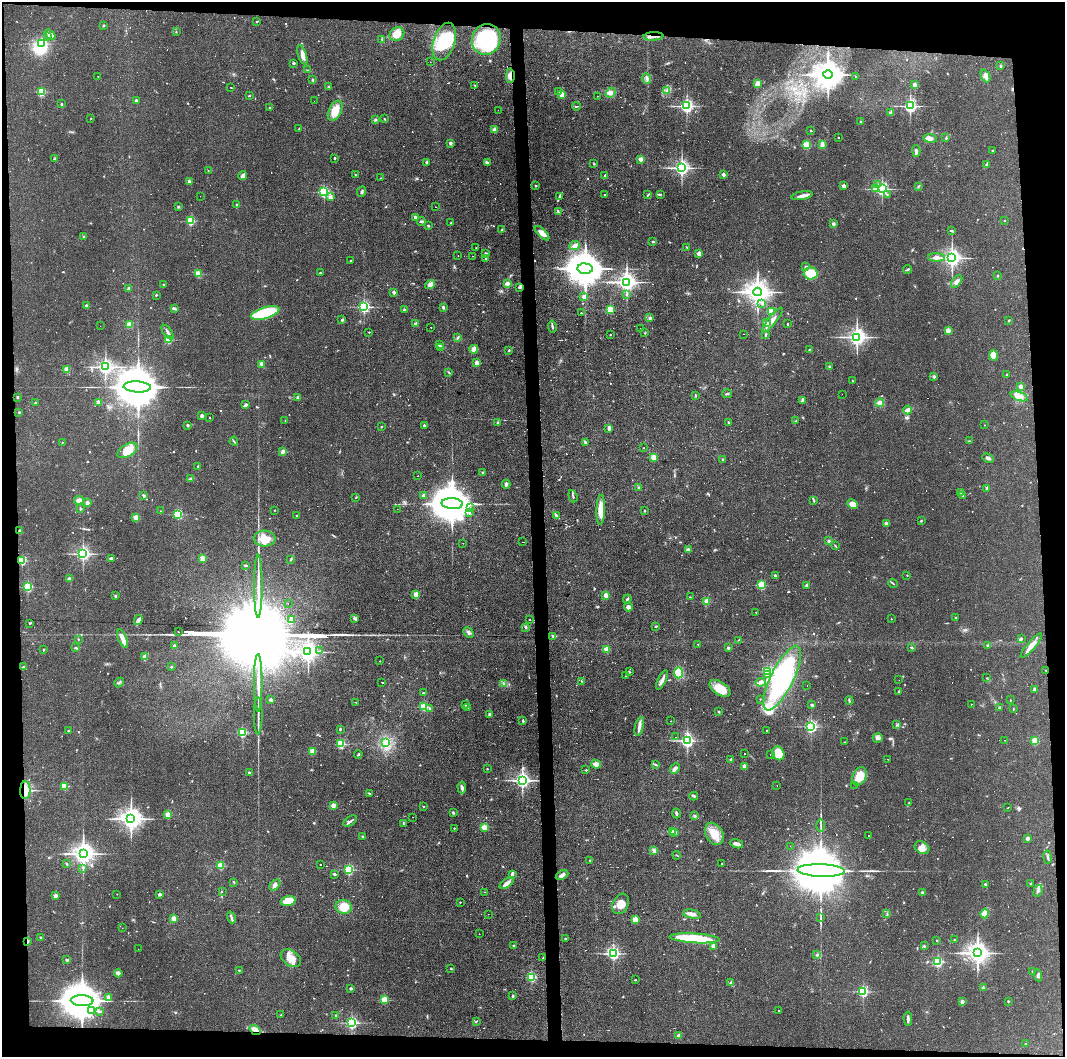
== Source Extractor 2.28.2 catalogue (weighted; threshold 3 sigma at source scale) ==
Image: 4251 x 4218 px (HDU 1 of 3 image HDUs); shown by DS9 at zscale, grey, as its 4 x 4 block average (DS9 zoom 1 of the averaged frame): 1 PNG px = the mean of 4 x 4 image px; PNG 1067 x 1059 px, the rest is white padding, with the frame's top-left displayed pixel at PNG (2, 2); every listed detection drawn as its Kron ellipse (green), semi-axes under 4 PNG px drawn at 4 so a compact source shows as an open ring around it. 9% of this frame is shown black and not used: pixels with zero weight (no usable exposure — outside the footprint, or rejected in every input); pixels covered by fewer than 2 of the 3 exposures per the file's context image (HDU 3 'CTX') — <1% of the file's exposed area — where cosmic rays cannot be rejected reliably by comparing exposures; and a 3 px margin inside the footprint's outer edge (the drizzle kernel's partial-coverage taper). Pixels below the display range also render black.
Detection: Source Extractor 2.28.2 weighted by HDU 2 'WHT'. Background 0.0829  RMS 0.0065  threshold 0.0291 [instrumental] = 3 sigma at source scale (4.5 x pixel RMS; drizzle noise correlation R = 1.50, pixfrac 1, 0.05/0.05 arcsec/px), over >= 5 px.
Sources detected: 919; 3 too faint to see at this stretch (4 x 4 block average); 4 inside a brighter object's white glare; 56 cosmic-ray / hot-pixel residue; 2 long thin detections or spike segments (spike, bleed or trail) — neither listed nor drawn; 4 coinciding with a brighter row at this scale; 23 inside a brighter listed object's ellipse — not listed separately; of the other 827, all 500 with FLUX_AUTO >= 2.05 (the completeness limit of this list) listed and drawn (327 fainter detections not listed), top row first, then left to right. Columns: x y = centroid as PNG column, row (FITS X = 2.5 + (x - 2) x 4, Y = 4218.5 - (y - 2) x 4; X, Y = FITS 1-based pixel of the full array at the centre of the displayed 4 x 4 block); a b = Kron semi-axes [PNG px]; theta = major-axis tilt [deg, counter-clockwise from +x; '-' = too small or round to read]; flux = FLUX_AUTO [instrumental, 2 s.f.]
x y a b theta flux
257 21 3 2 - 2.2
104 25 2 2 - 16
176 32 2 2 - 2.2
50 34 6 3 -38 19
397 34 7 6 - 44
653 36 10 2 4 17
48 37 3 2 - 3.7
382 39 3 2 - 4
486 39 15 14 - 300
444 41 19 11 72 130
42 43 2 2 - 440
302 55 10 4 -72 20
430 62 2 2 - 2.1
294 63 2 2 - 5
1001 66 2 2 - 16
308 70 2 2 - 2.1
828 75 5 4 - 6900
97 76 2 2 - 2.1
510 76 7 3 89 22
986 76 7 4 -65 18
856 77 2 2 - 5.8
647 79 5 3 - 8.3
312 80 3 2 - 3.5
758 84 4 3 - 31
475 85 3 2 - 3.8
915 85 2 2 - 60
231 87 2 2 - 4.8
329 87 2 2 - 8.1
667 91 3 2 - 4.8
41 92 2 2 - 310
558 92 4 2 - 6.4
611 93 5 4 - 14
562 94 2 2 - 90
249 96 2 2 - 2.6
597 96 2 2 - 3.9
136 100 2 2 - 7.7
314 101 2 2 - 2.2
61 104 2 2 - 4
576 106 4 2 - 3.8
687 106 2 2 - 1100
910 106 2 2 - 1100
270 108 4 2 - 4.4
498 110 2 2 - 2.4
335 111 11 6 63 64
891 112 2 2 - 2.2
91 119 2 2 - 2.1
385 119 4 2 - 3.1
375 120 3 3 - 4.8
860 122 3 2 - 3.8
299 129 2 2 - 6.7
494 130 2 2 - 90
811 130 2 2 - 7.1
838 137 2 2 - 4.7
930 138 7 4 -8 24
946 138 2 2 - 3.9
450 143 2 2 - 29
822 144 4 3 - 16
807 145 2 2 - 270
916 151 5 3 - 10
993 151 2 2 - 15
334 158 2 2 - 13
55 159 2 2 - 21
641 159 2 2 - 61
427 162 2 2 - 23
487 162 4 2 - 5.7
594 164 3 2 - 4.3
986 165 3 2 - 4.4
682 168 2 2 - 1600
208 170 2 2 - 2.1
355 174 2 2 - 4.9
724 174 2 2 - 30
605 175 4 2 - 4.4
243 176 5 2 - 15
380 178 2 2 - 2.1
189 181 2 2 - 24
877 185 2 2 - 24
536 186 3 2 - 3.4
844 186 2 2 - 42
918 186 3 2 - 3.5
875 189 2 2 - 42
882 189 2 2 - 920
324 192 2 2 - 550
362 192 5 2 - 6.5
660 194 3 2 - 3.2
605 195 2 2 - 8.2
648 195 4 2 - 3.5
887 195 2 2 - 4.1
200 196 2 2 - 4.4
330 196 3 2 - 4.8
802 196 11 3 10 17
559 197 3 2 - 5.4
237 205 2 2 - 17
178 206 3 2 - 3.5
436 207 2 2 - 7.1
558 211 3 2 - 3.4
415 217 2 2 - 26
1004 220 2 2 - 3.1
190 221 2 2 - 310
421 221 4 2 - 6.2
451 223 2 2 - 3.8
833 224 2 2 - 29
428 225 3 2 - 4
502 229 3 2 - 3.7
952 231 4 2 - 5.6
542 233 9 3 -44 34
84 236 2 2 - 3
653 241 3 2 - 5.1
575 246 5 4 - 13
687 247 4 2 - 2.3
476 248 2 2 - 2.9
485 253 3 2 - 6.4
699 253 2 2 - 62
458 256 2 2 - 4.7
473 256 2 2 - 3.1
936 257 8 3 -2 22
486 258 3 2 - 3.1
952 258 3 3 - 2400
351 261 2 2 - 6.2
806 267 3 2 - 6.3
585 269 8 5 -4 14000
907 269 5 2 - 6
320 273 3 2 - 3.7
811 273 7 6 - 89
198 274 2 2 - 160
998 276 3 2 - 2.9
957 281 7 4 53 14
627 282 3 3 - 2700
507 283 4 2 - 17
164 284 3 2 - 2.5
430 285 5 4 - 20
520 287 4 2 - 5.6
129 289 2 2 - 32
394 292 2 2 - 35
758 292 4 3 - 4800
156 295 2 2 - 11
626 295 2 2 - 2.1
584 296 2 2 - 32
762 303 2 2 - 5.3
86 306 2 2 - 38
364 307 2 2 - 770
443 307 3 2 - 4.5
174 308 4 2 - 9.9
404 309 3 2 - 2.5
611 310 2 2 - 210
771 311 2 2 - 190
265 313 15 5 16 190
581 313 2 2 - 4.5
650 318 4 2 - 5.3
342 320 3 2 - 3.6
772 320 15 3 51 27
1009 320 3 2 - 3.1
766 323 2 2 - 62
416 324 2 2 - 35
788 324 2 2 - 7.3
129 325 2 2 - 140
100 326 2 2 - 2.2
552 326 6 2 -80 6.7
431 327 2 2 - 7.6
640 328 2 2 - 3.6
948 330 2 2 - 76
168 332 8 2 -54 10
369 332 2 2 - 4.2
645 333 2 2 - 2.3
743 334 2 2 - 3.2
766 334 3 2 - 6.2
610 335 2 2 - 6.7
857 337 3 3 - 2300
457 338 4 2 - 4.2
168 340 2 2 - 230
439 345 3 2 - 5.8
441 348 2 2 - 43
474 349 4 4 - 22
809 349 3 2 - 3.6
509 350 2 2 - 3.8
993 355 5 4 - 36
477 363 2 2 - 78
262 364 2 2 - 19
105 367 3 2 - 1700
829 367 4 2 - 3.1
67 369 2 2 - 130
448 372 3 2 - 3.3
1006 375 2 2 - 4
934 376 2 2 - 25
852 381 2 2 - 2.4
137 387 13 5 -3 29000
1021 387 2 2 - 39
727 394 5 2 - 4.3
842 394 2 2 - 2.8
695 396 3 2 - 2.8
1019 396 9 4 -18 21
17 397 2 2 - 15
298 398 2 2 - 48
803 401 4 3 - 9.3
98 402 2 2 - 56
35 403 2 2 - 3.8
880 403 4 4 - 16
246 405 4 2 - 8.1
908 410 4 2 - 19
19 412 2 2 - 3.8
202 416 2 2 - 40
209 417 2 2 - 3.4
796 420 3 2 - 2.7
285 421 2 2 - 2.1
728 422 2 2 - 9.4
498 423 2 2 - 21
188 425 3 2 - 4.1
424 425 2 2 - 17
985 425 2 2 - 2.4
381 427 2 2 - 7.4
609 428 3 2 - 15
234 441 4 2 - 3.9
969 441 3 2 - 3.1
62 442 2 2 - 3.7
585 442 3 2 - 6.4
643 448 2 2 - 2.6
127 450 11 6 32 49
283 451 2 2 - 59
654 457 2 2 - 120
988 458 6 2 -25 10
723 459 2 2 - 9.7
198 467 2 2 - 4
483 473 2 2 - 26
418 476 2 2 - 7.2
191 478 2 2 - 2.3
506 484 4 2 - 12
639 488 2 2 - 20
987 488 2 2 - 17
961 492 3 2 - 15
963 495 2 2 - 4.2
144 496 3 2 - 7.5
423 496 2 2 - 38
573 496 6 2 -72 5.5
356 497 3 2 - 2.5
79 500 5 3 - 23
814 501 3 2 - 3.1
87 503 2 2 - 38
452 504 10 5 -3 21000
853 504 5 4 - 33
80 508 2 2 - 17
470 508 2 2 - 3.5
397 509 2 2 - 2.3
275 510 2 2 - 3.8
601 510 15 4 88 68
160 511 2 2 - 3.8
645 511 2 2 - 2.8
469 513 2 2 - 8.4
178 514 2 2 - 410
297 515 2 2 - 8.6
556 515 4 3 - 6.6
136 517 2 2 - 130
921 521 3 2 - 2.7
886 523 2 2 - 33
19 531 2 2 - 20
265 539 11 8 0 60
829 541 2 2 - 5.4
523 542 3 2 - 2.5
463 543 2 2 - 2.5
835 546 4 2 - 2.3
688 550 2 2 - 2.1
83 554 2 2 - 1200
111 558 3 3 - 6.3
203 558 2 2 - 140
291 559 3 2 - 2.5
22 560 2 2 - 330
246 566 3 2 - 3.8
907 575 2 2 - 4
775 576 3 2 - 9.6
69 579 2 2 - 37
893 583 5 2 - 3.5
761 585 2 2 - 290
807 585 3 3 - 8.3
258 586 32 2 90 64
28 587 2 2 - 390
416 594 2 2 - 110
606 595 2 2 - 80
115 596 2 2 - 6.7
690 597 2 2 - 2.3
627 599 4 2 - 5.9
707 601 2 2 - 130
288 604 2 2 - 5.5
628 607 4 4 - 11
756 612 2 2 - 3.5
956 617 3 2 - 3.1
355 618 4 3 - 7.3
529 619 2 2 - 4.5
891 619 2 2 - 3.1
138 620 5 3 - 12
291 620 4 3 - 22
30 623 3 2 - 3.2
656 626 2 2 - 4
526 627 2 2 - 9.6
178 632 2 2 - 250
469 633 6 3 -47 9.1
553 636 3 2 - 4.5
1021 638 3 2 - 3.6
78 639 2 2 - 2.5
123 639 10 3 -66 38
738 640 3 2 - 2.1
698 644 2 2 - 3.1
174 646 2 2 - 22
988 646 3 2 - 6.5
1031 646 16 3 49 31
75 648 2 2 - 4.8
728 648 2 2 - 17
912 648 4 2 - 3.3
606 649 2 2 - 130
44 650 3 2 - 3.1
320 651 2 2 - 2.4
308 652 4 3 - 2700
145 657 2 2 - 77
380 661 2 2 - 2.9
23 667 3 2 - 3.9
171 667 2 2 - 12
1046 670 2 2 - 2.3
767 671 2 2 - 480
629 672 2 2 - 2.5
679 673 5 4 - 110
767 674 2 2 - 9.5
625 676 2 2 - 2.2
782 678 35 11 64 670
987 678 2 2 - 4
662 680 10 3 63 17
899 680 2 2 - 2.3
581 681 2 2 - 2.1
119 682 5 2 - 4.5
382 682 2 2 - 7.9
761 682 5 3 - 9.6
258 683 29 2 90 59
504 684 2 2 - 3.7
807 685 2 2 - 2.2
720 688 12 6 -32 86
1034 689 2 2 - 27
899 691 3 2 - 3.3
424 693 3 2 - 30
760 699 2 2 - 2.2
271 700 2 2 - 34
1010 700 2 2 - 4.6
849 701 4 2 - 4.2
356 702 2 2 - 2.4
971 704 2 2 - 2.5
465 705 2 2 - 2.6
811 705 3 2 - 5.9
423 707 2 2 - 230
999 707 3 2 - 3.5
429 708 2 2 - 9.6
467 708 3 2 - 3.1
1013 709 2 2 - 6.2
719 712 2 2 - 2.5
489 714 3 3 - 4.2
258 716 18 2 90 18
523 721 3 2 - 5.9
671 721 2 2 - 2.3
897 725 2 2 - 2.5
639 726 9 3 76 16
811 726 2 2 - 680
340 729 2 2 - 11
766 730 2 2 - 4.5
68 731 2 2 - 7.5
242 733 2 2 - 390
676 737 2 2 - 5.9
878 738 5 4 - 11
1005 740 2 2 - 4
687 741 3 2 - 1000
1035 741 2 2 - 200
844 742 2 2 - 2.1
386 743 3 2 - 6.2
340 744 2 2 - 330
312 751 2 2 - 140
778 753 7 6 - 74
358 754 4 2 - 3.9
744 754 2 2 - 4.1
770 755 2 2 - 7.6
888 759 2 2 - 2.2
730 760 3 2 - 4
596 764 5 3 - 26
655 764 2 2 - 3
745 766 2 2 - 72
675 768 6 4 51 13
487 769 2 2 - 4.2
586 770 2 2 - 4.9
249 772 2 2 - 17
859 776 10 6 63 74
522 780 3 3 - 1700
777 785 2 2 - 2.3
855 785 2 2 - 3.9
64 786 2 2 - 200
462 787 6 3 -86 9.8
25 790 9 5 89 77
369 793 4 2 - 4.4
694 796 4 2 - 5.8
909 803 3 2 - 2.1
333 805 2 2 - 69
423 806 2 2 - 7.2
1008 808 2 2 - 14
453 813 3 2 - 3.7
676 813 5 2 - 6.8
168 814 2 2 - 130
695 816 3 3 - 5.4
412 817 2 2 - 6.8
131 819 4 3 - 3500
350 821 7 2 35 8.6
403 823 3 2 - 2.3
821 825 6 2 -89 6.4
484 827 2 2 - 150
454 828 2 2 - 7.2
672 831 2 2 - 120
675 832 2 2 - 15
714 834 12 8 -57 58
869 836 2 2 - 5.3
363 837 3 2 - 4.2
1027 838 2 2 - 42
737 844 7 3 -18 15
790 846 2 2 - 3.8
922 848 8 6 -31 26
654 850 3 2 - 5.7
83 854 4 3 - 3500
676 855 4 2 - 2.6
1048 857 6 2 -81 6.9
590 860 2 2 - 3.6
722 863 2 2 - 4
66 864 4 2 - 3.6
320 864 2 2 - 3.9
220 866 2 2 - 200
83 868 3 2 - 2.9
348 869 2 2 - 480
821 871 23 6 -2 58000
334 874 3 2 - 7
512 874 3 2 - 4.9
562 875 7 3 28 15
234 882 3 2 - 3.1
507 883 8 4 35 24
1031 884 2 2 - 17
275 885 6 3 46 12
986 885 3 2 - 9.3
1038 891 6 3 69 9.7
222 892 2 2 - 5.7
485 892 2 2 - 4.4
922 893 3 3 - 6.4
117 894 2 2 - 2.3
160 894 2 2 - 32
55 896 2 2 - 52
288 901 7 4 15 64
460 902 2 2 - 5.7
621 904 11 7 61 43
344 907 8 7 - 67
985 913 5 3 - 37
488 914 2 2 - 20
692 914 9 3 -12 23
887 914 3 2 - 2.9
231 917 6 2 -69 10
174 918 2 2 - 100
821 918 3 2 - 3
635 920 2 2 - 170
122 928 2 2 - 2.5
479 934 2 2 - 7.6
41 937 2 2 - 2.2
695 938 25 4 -4 210
565 939 2 2 - 4.9
937 940 2 2 - 2.4
954 940 2 2 - 2.2
28 941 3 2 - 6.9
514 946 2 2 - 13
714 946 2 2 - 65
924 946 3 2 - 3.7
138 949 2 2 - 2.7
613 953 3 2 - 900
977 953 4 3 - 3800
817 955 3 2 - 3
291 958 11 7 -33 53
543 958 2 2 - 4.5
66 960 3 2 - 5
937 962 2 2 - 550
451 968 2 2 - 3.9
239 970 2 2 - 2.7
1033 971 2 2 - 4.1
118 973 4 3 - 16
1038 975 6 2 -80 7.9
531 977 2 2 - 390
635 980 2 2 - 4.6
731 983 3 2 - 6.8
351 988 2 2 - 17
983 988 2 2 - 34
863 991 2 2 - 560
513 996 2 2 - 5.5
108 997 2 2 - 56
384 1000 2 2 - 220
82 1001 11 5 -2 21000
962 1001 2 2 - 36
1008 1001 2 2 - 3
91 1011 4 3 - 11
99 1011 3 2 - 4.7
779 1011 2 2 - 2.9
281 1015 2 2 - 4.8
336 1015 2 2 - 2.3
908 1019 7 2 -90 12
476 1021 2 2 - 2.4
352 1023 2 2 - 840
255 1030 6 3 -37 17
679 1035 2 2 - 44
1025 1044 2 2 - 3.7
Overlapping masked pixels (flux is a lower limit): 6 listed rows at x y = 653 36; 510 76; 520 287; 1046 670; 25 790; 28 941
Diffuse or blended objects may show on this block-average render without a row.